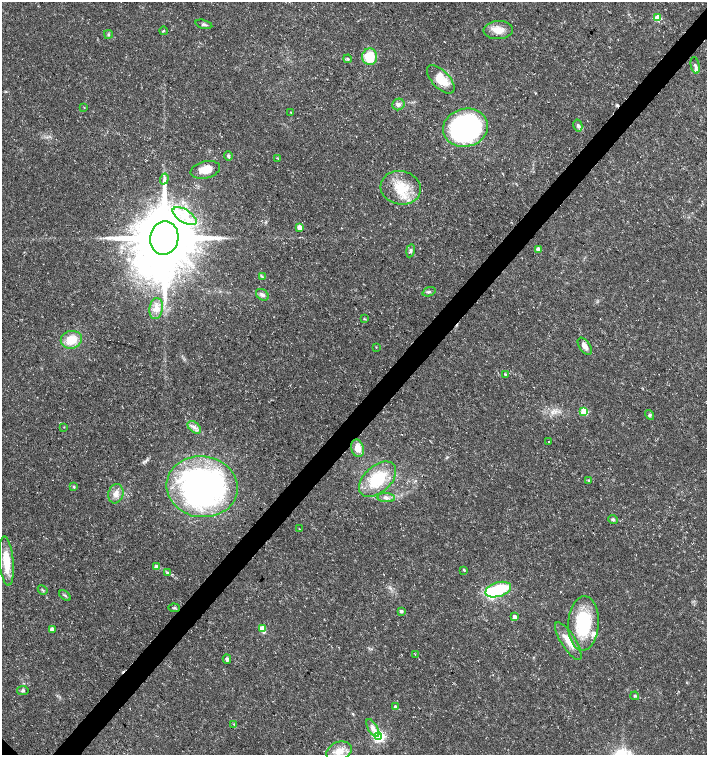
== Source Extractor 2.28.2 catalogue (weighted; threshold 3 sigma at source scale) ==
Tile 10 of 4 x 4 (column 2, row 3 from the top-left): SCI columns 1573-2981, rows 1513-3017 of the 6027 x 6026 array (HDU 1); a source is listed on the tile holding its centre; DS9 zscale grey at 2 x 2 block average (1 PNG px = mean of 2 x 2 image px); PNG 709 x 757 px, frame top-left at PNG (2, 2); each listed source drawn as its Kron ellipse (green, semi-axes under 4 px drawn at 4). Shown black and unused: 4% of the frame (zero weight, under 3 of 5 exposures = <1% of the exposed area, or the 3 px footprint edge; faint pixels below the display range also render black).
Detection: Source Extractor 2.28.2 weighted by HDU 2 'WHT'; one run over the whole footprint, this tile lists its part. Background 0.0133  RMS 0.0019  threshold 0.00841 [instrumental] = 3 sigma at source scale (4.5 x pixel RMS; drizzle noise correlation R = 1.50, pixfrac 1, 0.0396/0.0396 arcsec/px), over >= 5 px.
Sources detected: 76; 1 inside a brighter object's white glare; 2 cosmic-ray / hot-pixel residue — neither listed nor drawn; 3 inside a brighter listed object's ellipse — not listed separately; the other 70 listed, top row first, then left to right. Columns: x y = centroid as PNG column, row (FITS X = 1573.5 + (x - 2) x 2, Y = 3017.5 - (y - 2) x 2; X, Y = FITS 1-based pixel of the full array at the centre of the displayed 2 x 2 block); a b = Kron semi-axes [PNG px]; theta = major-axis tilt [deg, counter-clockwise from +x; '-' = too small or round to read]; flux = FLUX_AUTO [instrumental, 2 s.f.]
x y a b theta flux
658 18 3 3 - 12
204 24 8 3 -14 0.98
498 30 15 9 2 5.5
163 31 4 2 - 0.38
108 34 4 3 - 0.59
370 57 8 7 - 12
348 59 4 4 - 0.67
695 65 8 4 -79 1.3
441 79 18 8 -46 8.3
398 104 6 5 - 1.6
84 107 2 2 - 0.28
291 112 3 2 - 0.34
578 125 6 4 -77 1
465 128 22 19 14 100
228 156 5 4 - 0.79
278 159 3 2 - 0.37
205 170 15 8 13 7.2
164 179 5 4 - 1.1
401 188 20 16 -12 13
185 216 13 6 -32 6.2
299 227 3 3 - 3.9
164 238 16 14 79 4200
538 249 3 2 - 2.9
410 251 7 4 79 0.95
262 277 3 2 - 0.41
429 292 7 2 17 0.73
262 295 7 5 -38 1.5
156 309 10 6 81 3.4
364 319 3 3 - 0.37
71 340 10 9 - 8.4
585 346 9 5 -53 2.7
376 347 3 2 - 0.25
505 374 3 2 - 0.39
584 411 3 3 - 21
650 415 5 4 - 0.81
64 427 3 2 - 0.23
194 427 7 5 -42 1.9
549 442 2 2 - 1.3
358 448 9 6 -76 4.9
377 479 22 13 42 20
589 480 3 3 - 0.43
74 487 3 3 - 0.47
202 487 36 30 -7 190
116 494 10 7 75 3.1
386 498 9 4 -5 1.6
613 519 5 4 - 0.9
299 529 3 2 - 0.24
6 561 25 7 -85 11
156 567 3 3 - 3.1
464 570 4 3 - 0.41
168 572 3 3 - 0.51
43 590 5 2 - 0.54
498 590 13 7 17 21
65 596 6 2 -37 0.58
174 608 6 3 -6 0.58
401 611 3 3 - 1.2
514 617 3 3 - 2.6
584 623 27 15 87 30
52 629 3 3 - 2.2
263 629 3 3 - 12
568 641 22 7 -58 5.8
415 654 3 2 - 0.23
227 659 4 3 - 1.4
23 690 6 4 6 0.79
635 696 4 3 - 0.59
395 707 3 3 - 1.4
234 724 3 3 - 0.39
373 728 10 4 -60 2.4
379 736 4 4 - 74
339 751 13 9 21 5.3
Diffuse or blended objects may show on this block-average render without a row.